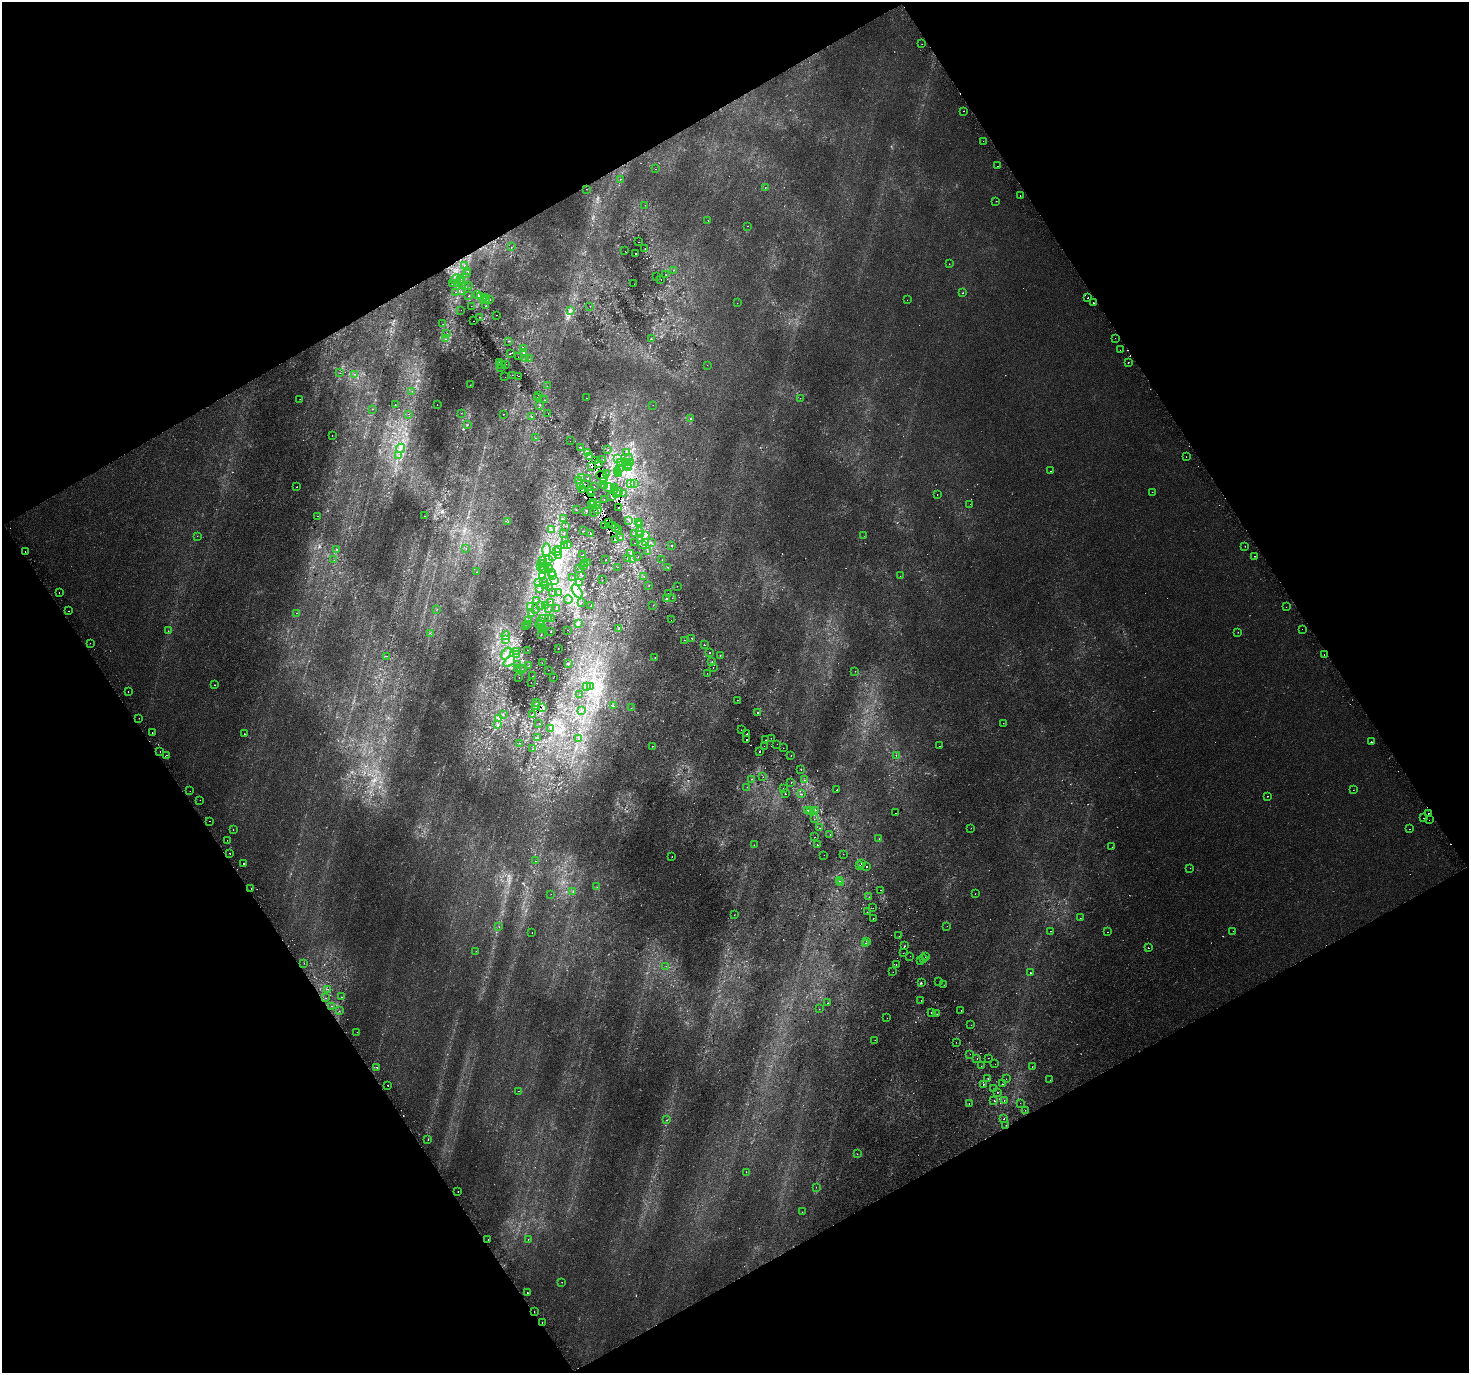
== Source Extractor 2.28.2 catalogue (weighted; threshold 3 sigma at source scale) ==
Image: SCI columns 41-5906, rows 198-5679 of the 5943 x 5816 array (HDU 1 of 3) = the unmasked area's bounding box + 8 px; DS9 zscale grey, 4 x 4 block average (1 PNG px = mean of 4 x 4 image px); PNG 1471 x 1375 px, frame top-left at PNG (2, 2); each listed source drawn as its Kron ellipse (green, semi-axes under 4 px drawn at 4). Shown black and unused: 48% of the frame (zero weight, under 2 of 3 exposures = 2% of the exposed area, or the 3 px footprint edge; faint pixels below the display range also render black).
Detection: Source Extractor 2.28.2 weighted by HDU 2 'WHT'. Background 8.95e-04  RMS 0.0029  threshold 0.013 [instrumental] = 3 sigma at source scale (4.5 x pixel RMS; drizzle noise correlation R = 1.50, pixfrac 1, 0.0396/0.0396 arcsec/px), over >= 5 px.
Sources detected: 750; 45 too faint to see at this stretch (4 x 4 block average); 1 inside a brighter object's white glare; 78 cosmic-ray / hot-pixel residue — neither listed nor drawn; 28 coinciding with a brighter row at this scale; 12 inside a brighter listed object's ellipse — not listed separately; of the other 586, all 500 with FLUX_AUTO >= 0.39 (the completeness limit of this list) listed and drawn (86 fainter detections not listed), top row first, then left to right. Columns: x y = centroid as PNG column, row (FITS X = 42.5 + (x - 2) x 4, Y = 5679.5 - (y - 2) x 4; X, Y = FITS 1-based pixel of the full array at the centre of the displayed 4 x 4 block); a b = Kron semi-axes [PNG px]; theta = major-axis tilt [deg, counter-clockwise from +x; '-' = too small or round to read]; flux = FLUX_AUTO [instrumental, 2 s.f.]
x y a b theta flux
922 44 2 2 - 0.39
964 111 2 2 - 1
983 141 2 2 - 0.44
998 166 2 2 - 2.9
656 169 2 2 - 1.3
621 179 2 2 - 0.5
765 188 2 2 - 0.5
586 189 2 2 - 0.4
1020 195 2 2 - 2.2
996 201 2 2 - 0.41
645 205 2 2 - 0.4
708 220 2 2 - 1.1
748 226 2 2 - 0.7
639 242 2 2 - 0.75
511 247 2 2 - 0.73
645 249 2 2 - 0.48
625 251 2 2 - 0.54
635 253 2 2 - 1.6
949 264 2 2 - 0.7
464 265 3 2 - 0.65
673 270 2 2 - 1.1
468 271 2 2 - 4.6
466 274 2 2 - 1.5
665 275 2 2 - 0.47
656 276 2 2 - 0.51
456 279 5 2 - 1.5
461 279 2 2 - 1.1
661 280 2 2 - 1.4
461 281 2 2 - 2.8
457 283 2 2 - 0.61
452 284 2 2 - 0.9
634 284 2 2 - 0.76
468 285 2 2 - 0.87
465 287 2 2 - 1.6
461 291 2 2 - 0.82
455 292 2 2 - 2.7
963 293 2 2 - 0.62
478 294 2 2 - 1.7
468 296 2 2 - 6
480 297 2 2 - 0.49
484 298 3 2 - 1.2
1088 298 2 2 - 2.3
486 299 2 2 - 0.89
490 300 2 2 - 2.8
907 300 2 2 - 0.87
483 301 2 2 - 2.6
1093 302 2 2 - 3.9
737 303 2 2 - 0.4
471 306 2 2 - 0.71
486 306 2 2 - 1.2
590 306 2 2 - 0.45
461 310 2 2 - 1.7
570 310 2 2 - 1.3
497 315 2 2 - 3.1
479 317 2 2 - 2.6
474 321 2 2 - 0.61
443 324 2 2 - 0.53
447 334 2 2 - 0.73
1115 338 2 2 - 0.4
446 339 2 2 - 0.58
651 339 2 2 - 0.78
509 341 2 2 - 1
523 349 2 2 - 2
1120 350 2 2 - 0.74
511 353 3 2 - 12
523 353 2 2 - 5.4
518 357 2 2 - 0.47
525 359 2 2 - 0.46
529 359 2 2 - 1.2
499 362 2 2 - 4.5
1128 362 2 2 - 2.5
505 364 2 2 - 90
502 365 2 2 - 2.4
707 365 2 2 - 0.44
501 368 2 2 - 0.53
340 373 2 2 - 0.59
355 374 2 2 - 0.65
512 375 2 2 - 0.58
519 376 2 2 - 1.3
505 377 2 2 - 1.2
470 385 2 2 - 0.45
547 386 2 2 - 0.4
412 391 2 2 - 0.76
538 395 2 2 - 0.52
537 397 2 2 - 1.1
586 398 2 2 - 0.84
800 398 2 2 - 0.42
300 399 2 2 - 0.43
545 400 2 2 - 1.1
395 405 2 2 - 0.94
437 405 2 2 - 0.41
539 405 2 2 - 4.1
653 405 2 2 - 2.7
373 409 2 2 - 0.44
461 413 2 2 - 0.59
548 413 2 2 - 0.57
408 414 2 2 - 0.45
504 414 2 2 - 1.2
532 417 2 2 - 0.73
690 419 2 2 - 1.7
467 425 2 2 - 0.8
332 435 2 2 - 0.41
535 438 2 2 - 0.48
570 441 2 2 - 0.58
581 447 2 2 - 1.1
400 448 4 3 - 4.4
608 450 2 2 - 0.5
626 452 2 2 - 0.97
587 453 3 2 - 1.4
399 455 3 2 - 0.6
590 456 3 2 - 2.1
1186 457 2 2 - 0.44
618 458 3 2 - 1.2
628 458 2 2 - 0.69
603 459 2 2 - 0.45
596 461 2 2 - 0.99
625 462 3 2 - 1.9
621 463 4 3 - 4.1
630 463 2 2 - 0.74
598 464 2 2 - 1.4
628 465 2 2 - 1
592 467 3 2 - 1.3
619 468 2 2 - 1
628 468 3 2 - 2.2
618 471 3 2 - 2.3
1051 471 2 2 - 0.48
606 473 3 2 - 1.8
619 473 3 2 - 0.9
602 476 6 5 - 14
582 477 2 2 - 1.1
587 478 2 2 - 1.9
579 480 2 2 - 1.6
604 482 2 2 - 1.7
630 483 2 2 - 1.2
584 484 2 2 - 0.86
634 484 2 2 - 0.68
604 485 2 2 - 0.91
297 487 2 2 - 1.5
580 487 2 2 - 0.85
594 487 2 2 - 0.99
615 487 2 2 - 1.9
609 488 4 3 - 4.6
583 490 2 2 - 0.97
615 490 2 2 - 1.9
590 491 3 2 - 3.2
618 492 2 2 - 1
1152 492 2 2 - 1.1
616 493 2 2 - 1.1
623 493 3 2 - 0.75
591 494 2 2 - 0.52
937 494 2 2 - 0.91
612 497 2 2 - 1.8
604 499 2 2 - 0.65
594 502 3 2 - 1.4
970 504 2 2 - 1.1
592 505 3 2 - 4.9
598 506 2 2 - 0.5
618 508 2 2 - 0.96
598 509 2 2 - 1.1
576 510 2 2 - 1
586 511 2 2 - 0.73
594 513 2 2 - 0.49
317 516 2 2 - 0.98
424 516 2 2 - 1.8
564 519 2 2 - 0.56
629 520 2 2 - 0.81
508 522 2 2 - 0.74
608 522 2 2 - 0.9
638 523 2 2 - 5.5
604 525 2 2 - 1.8
612 525 2 2 - 1.9
639 525 2 2 - 0.42
565 526 2 2 - 0.58
615 527 2 2 - 1.6
552 529 4 3 - 2.9
618 529 2 2 - 0.68
584 531 2 2 - 0.46
639 531 2 2 - 0.81
563 533 2 2 - 0.44
634 533 3 2 - 1.5
591 534 2 2 - 1
641 534 2 2 - 0.71
645 535 3 2 - 1.9
197 536 2 2 - 1.8
864 536 2 2 - 0.39
621 537 2 2 - 7.6
566 540 2 2 - 0.81
615 540 3 2 - 2.2
645 542 3 2 - 3.3
635 543 2 2 - 4.7
651 543 2 2 - 1.2
643 544 2 2 - 1.5
568 545 2 2 - 1
671 545 2 2 - 1.2
564 546 2 2 - 0.44
1245 546 2 2 - 0.4
337 549 3 2 - 0.86
466 549 2 2 - 2
559 549 2 2 - 0.72
546 550 6 3 89 6.3
556 551 4 2 - 2.1
648 551 2 2 - 0.68
25 552 2 2 - 0.9
631 553 2 2 - 1.7
559 555 3 2 - 3.7
583 555 2 2 - 1
1254 556 2 2 - 1.9
553 557 2 2 - 0.66
638 557 2 2 - 0.71
627 558 4 2 - 1.9
633 559 2 2 - 2.6
662 559 2 2 - 0.46
334 560 2 2 - 1.6
549 560 3 2 - 1.4
606 560 2 2 - 0.66
543 561 3 2 - 2.5
588 562 3 2 - 1.2
541 564 2 2 - 0.61
584 564 2 2 - 0.54
583 565 2 2 - 0.45
541 566 2 2 - 0.57
618 567 2 2 - 1.8
667 567 2 2 - 0.73
545 568 2 2 - 2.4
549 568 2 2 - 0.52
580 568 2 2 - 0.42
542 570 3 2 - 0.96
477 572 2 2 - 0.75
551 573 2 2 - 0.56
581 575 2 2 - 0.67
543 576 3 2 - 1.2
552 576 2 2 - 1.1
644 576 2 2 - 6.4
900 576 2 2 - 0.54
573 578 2 2 - 0.55
602 580 2 2 - 0.45
543 581 2 2 - 0.4
555 581 2 2 - 1.1
538 582 2 2 - 0.72
580 582 2 2 - 1.2
545 585 2 2 - 0.48
649 585 2 2 - 2.6
677 586 2 2 - 0.87
539 588 2 2 - 0.74
549 588 2 2 - 0.94
577 591 8 3 -59 7
59 593 2 2 - 1.8
553 593 2 2 - 0.81
559 593 2 2 - 0.79
668 593 2 2 - 1.5
672 598 2 2 - 0.95
568 599 4 2 - 2.7
667 599 2 2 - 4.3
536 601 2 2 - 1.3
581 602 2 2 - 0.41
550 603 2 2 - 0.83
540 605 2 2 - 0.73
591 605 2 2 - 0.41
653 605 2 2 - 0.64
546 606 2 2 - 0.49
531 607 2 2 - 0.6
1286 607 2 2 - 0.67
549 608 2 2 - 0.5
437 609 2 2 - 0.59
557 609 2 2 - 0.47
536 610 2 2 - 0.5
69 611 2 2 - 0.79
296 613 2 2 - 0.48
531 614 2 2 - 1.2
542 618 4 2 - 1.6
549 618 2 2 - 0.67
551 619 2 2 - 0.55
529 620 2 2 - 0.86
671 620 2 2 - 1.2
540 621 2 2 - 0.57
578 623 2 2 - 0.65
527 624 2 2 - 0.58
540 625 4 2 - 2.4
526 626 2 2 - 0.59
542 627 2 2 - 1.3
618 628 2 2 - 1.4
1302 629 2 2 - 0.81
543 630 2 2 - 0.74
567 630 2 2 - 0.45
168 631 2 2 - 0.5
551 632 2 2 - 0.43
1238 632 2 2 - 0.49
430 633 2 2 - 0.52
541 635 2 2 - 0.76
506 636 4 2 - 3.1
692 639 2 2 - 0.59
506 640 2 2 - 0.65
685 640 2 2 - 1.5
90 643 2 2 - 0.87
704 645 2 2 - 4.8
558 649 2 2 - 0.65
528 650 2 2 - 0.42
517 651 2 2 - 0.42
506 653 7 2 55 5.4
710 653 2 2 - 1.8
517 655 3 2 - 0.92
720 655 2 2 - 1.4
1324 655 2 2 - 0.42
386 656 2 2 - 0.8
655 657 2 2 - 0.82
509 661 6 3 38 6.6
712 662 2 2 - 0.89
542 663 2 2 - 0.5
568 663 3 2 - 1.2
518 664 2 2 - 0.77
529 666 2 2 - 0.56
713 667 2 2 - 0.57
518 668 2 2 - 0.62
524 668 2 2 - 0.42
522 669 2 2 - 0.98
548 670 2 2 - 0.72
855 671 2 2 - 2.8
707 673 2 2 - 0.66
533 676 2 2 - 0.69
519 677 2 2 - 0.39
553 678 2 2 - 0.41
531 682 2 2 - 0.48
214 685 2 2 - 0.92
591 686 3 2 - 1.2
586 687 2 2 - 0.47
128 691 2 2 - 1.4
580 695 2 2 - 0.51
738 700 2 2 - 1.5
536 702 2 2 - 0.81
536 705 2 2 - 1.5
614 706 2 2 - 0.44
543 707 3 2 - 3.2
631 708 2 2 - 0.59
581 710 2 2 - 0.62
758 713 2 2 - 7.2
533 714 2 2 - 0.75
503 715 2 2 - 0.94
139 718 2 2 - 0.71
498 719 3 2 - 1.6
539 723 2 2 - 0.42
1003 723 2 2 - 0.56
498 725 3 2 - 1.1
551 729 2 2 - 0.96
741 730 2 2 - 3.3
152 733 2 2 - 2.6
244 734 2 2 - 0.55
747 734 2 2 - 2.8
538 738 2 2 - 0.87
579 738 4 2 - 1.3
771 738 2 2 - 2.8
747 740 2 2 - 3.7
766 740 2 2 - 0.95
1371 742 2 2 - 3.1
520 743 2 2 - 0.55
777 744 2 2 - 0.76
652 746 2 2 - 1.6
764 746 2 2 - 1
940 746 2 2 - 1.1
783 748 2 2 - 0.76
533 749 2 2 - 0.55
160 751 2 2 - 2
760 752 2 2 - 6.2
167 755 2 2 - 2.6
896 755 2 2 - 0.47
791 756 2 2 - 0.42
801 769 2 2 - 0.45
763 777 2 2 - 0.43
751 779 2 2 - 0.92
805 780 2 2 - 0.49
791 783 2 2 - 1.8
747 787 2 2 - 0.54
783 788 2 2 - 0.55
837 790 2 2 - 11
1353 790 2 2 - 0.58
190 791 2 2 - 0.4
785 794 2 2 - 1.4
802 794 2 2 - 0.95
1267 796 2 2 - 2.8
200 800 2 2 - 0.43
815 810 3 2 - 0.92
808 811 2 2 - 3.5
810 811 2 2 - 0.58
895 813 2 2 - 0.58
1428 813 2 2 - 3.6
1424 818 2 2 - 0.64
814 819 2 2 - 0.44
1429 820 2 2 - 0.44
210 821 2 2 - 1.2
820 828 2 2 - 2.2
971 828 2 2 - 0.61
1409 829 2 2 - 0.58
233 830 2 2 - 0.57
830 834 2 2 - 0.68
815 837 2 2 - 0.78
879 839 2 2 - 1.4
227 840 2 2 - 2.2
754 845 2 2 - 0.74
817 845 2 2 - 3.4
1112 847 2 2 - 1.2
230 853 2 2 - 3.1
843 854 2 2 - 0.54
824 855 2 2 - 0.41
672 856 2 2 - 0.71
536 861 2 2 - 0.51
243 863 2 2 - 8.3
861 863 2 2 - 1.6
860 866 2 2 - 5.8
867 867 2 2 - 2.4
1190 868 2 2 - 0.53
839 881 2 2 - 1.6
840 883 2 2 - 3.2
597 887 2 2 - 0.44
251 888 2 2 - 7
881 890 2 2 - 0.82
573 891 3 2 - 0.68
551 894 2 2 - 0.5
975 894 2 2 - 0.46
869 897 2 2 - 0.56
873 908 2 2 - 2.1
867 912 2 2 - 1.7
734 915 2 2 - 0.44
873 918 2 2 - 5.5
1080 918 2 2 - 0.51
947 926 2 2 - 0.4
499 927 2 2 - 0.41
1050 931 2 2 - 0.9
1233 931 2 2 - 1.2
532 932 2 2 - 1.1
1107 932 2 2 - 1.5
899 936 2 2 - 1.1
867 941 2 2 - 0.52
865 943 2 2 - 0.94
905 946 2 2 - 1.3
1148 948 2 2 - 1.5
476 951 2 2 - 0.4
903 953 2 2 - 0.39
910 956 2 2 - 0.61
925 957 2 2 - 2.1
924 959 2 2 - 2.5
920 961 2 2 - 1.3
304 963 2 2 - 0.47
896 965 2 2 - 1.1
666 966 2 2 - 0.74
893 972 2 2 - 0.51
1031 973 2 2 - 2.2
939 982 2 2 - 2.2
921 983 2 2 - 1.6
944 985 2 2 - 0.72
328 989 2 2 - 0.81
341 997 2 2 - 0.83
326 998 2 2 - 0.88
921 1000 2 2 - 1.2
827 1003 2 2 - 1
332 1006 2 2 - 12
819 1009 2 2 - 0.53
961 1010 2 2 - 1.2
339 1011 2 2 - 0.46
931 1013 2 2 - 2.1
937 1014 2 2 - 0.65
887 1018 2 2 - 0.83
971 1025 2 2 - 1.2
357 1032 2 2 - 0.81
875 1040 2 2 - 0.69
956 1042 2 2 - 0.6
970 1054 2 2 - 1.2
988 1058 2 2 - 0.62
977 1059 2 2 - 1.9
995 1064 2 2 - 2.1
981 1066 2 2 - 1.3
1032 1067 2 2 - 0.67
377 1068 2 2 - 1.6
988 1078 2 2 - 6.5
1006 1079 2 2 - 0.47
1050 1080 2 2 - 0.67
983 1084 2 2 - 0.93
1002 1084 2 2 - 0.64
388 1086 2 2 - 4.2
994 1089 2 2 - 2
518 1091 2 2 - 1.4
997 1092 2 2 - 1.2
994 1100 2 2 - 3.2
1004 1101 2 2 - 1.4
969 1103 2 2 - 0.83
1020 1103 2 2 - 1.3
1025 1110 2 2 - 3.9
1004 1119 2 2 - 5.9
667 1120 2 2 - 0.77
1006 1125 2 2 - 3.9
428 1139 2 2 - 1
857 1154 2 2 - 0.63
746 1172 2 2 - 11
816 1187 2 2 - 1
458 1192 2 2 - 1.6
802 1212 2 2 - 1.3
488 1239 2 2 - 1.3
528 1239 2 2 - 0.74
562 1282 2 2 - 0.9
528 1293 2 2 - 2
534 1312 2 2 - 2.7
542 1322 2 2 - 1.4
Overlapping masked pixels (flux is a lower limit): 31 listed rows (the first 20) at x y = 478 294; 587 453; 590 456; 596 461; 598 464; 592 467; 602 476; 582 477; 584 484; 580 487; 615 487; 609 488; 583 490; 615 490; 590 491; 616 493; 591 494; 612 497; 594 502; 592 505
Diffuse or blended objects may show on this block-average render without a row.